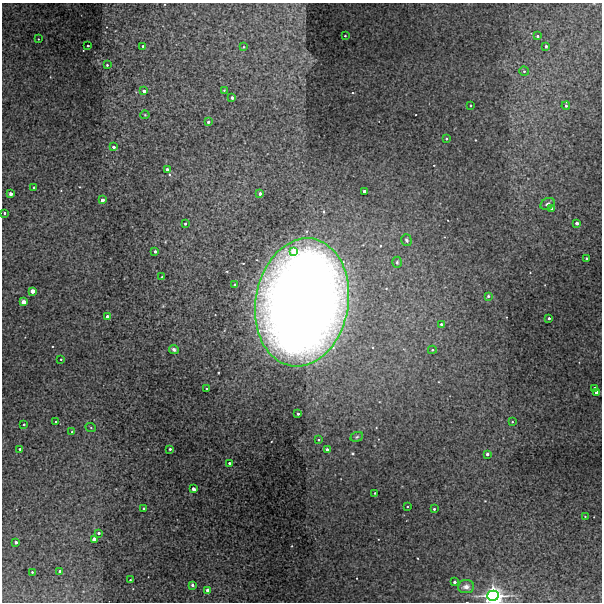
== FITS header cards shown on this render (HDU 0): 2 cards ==
NAXIS1  =                  600 / Width of image
NAXIS2  =                  600 / Height of image

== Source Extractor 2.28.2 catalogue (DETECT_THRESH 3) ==
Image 600 x 600 px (HDU 0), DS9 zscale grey, 1 PNG px = 1 image px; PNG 604 x 604 px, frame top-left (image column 1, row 600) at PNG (2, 3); each listed source drawn as its Kron ellipse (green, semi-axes under 4 px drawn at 4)
Background 231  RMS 0.76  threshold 2.29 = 3 sigma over >= 5 px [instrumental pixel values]
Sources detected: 79; all 79 listed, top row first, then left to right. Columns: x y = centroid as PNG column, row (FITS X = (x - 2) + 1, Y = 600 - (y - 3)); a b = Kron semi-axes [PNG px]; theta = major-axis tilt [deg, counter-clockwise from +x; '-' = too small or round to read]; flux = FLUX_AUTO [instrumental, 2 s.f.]
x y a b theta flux
345 36 2 2 - 39
538 36 3 3 - 67
38 39 2 2 - 28
88 46 3 3 - 97
143 46 3 3 - 53
546 46 3 3 - 120
243 47 4 4 - 50
107 65 3 3 - 54
524 71 4 4 - 75
224 90 3 2 - 41
144 91 3 3 - 270
232 98 3 3 - 190
470 105 3 3 - 76
566 106 4 3 - 96
145 115 4 4 - 51
208 122 3 3 - 130
446 139 3 3 - 83
113 147 3 3 - 220
167 170 3 3 - 540
34 187 3 3 - 66
364 191 3 3 - 200
11 194 3 3 - 510
260 194 4 3 - 190
102 200 4 3 - 370
547 204 7 5 31 160
551 209 4 3 - 57
4 213 3 3 - 98
577 223 3 3 - 320
185 224 3 3 - 81
406 240 6 5 - 110
155 251 3 3 - 160
294 252 4 4 - 1800
586 258 3 3 - 56
397 262 5 4 - 81
162 277 2 2 - 43
235 285 3 3 - 120
32 291 3 3 - 1200
488 296 3 3 - 63
23 302 3 3 - 1200
302 302 64 46 80 120000
107 316 3 3 - 180
549 318 3 3 - 91
441 324 3 3 - 91
174 349 5 4 - 120
432 350 4 4 - 71
61 359 2 2 - 37
594 388 3 3 - 220
207 389 3 3 - 160
597 392 4 3 - 510
298 414 3 3 - 95
56 422 3 2 - 65
512 422 3 2 - 39
24 424 3 3 - 67
91 428 5 3 - 48
72 432 4 3 - 53
357 437 6 4 23 82
318 440 4 3 - 60
20 449 3 3 - 89
170 449 3 3 - 83
327 449 4 3 - 130
487 454 3 3 - 210
229 463 3 3 - 94
193 489 4 3 - 380
375 493 2 2 - 39
407 507 2 2 - 39
144 508 3 3 - 140
434 509 3 3 - 92
585 516 2 2 - 29
99 533 4 3 - 130
95 539 3 3 - 1200
16 542 3 3 - 230
60 571 3 3 - 200
32 572 3 3 - 44
130 580 2 2 - 37
454 582 3 3 - 180
192 585 4 3 - 120
466 587 8 6 5 240
208 590 3 3 - 770
493 596 5 5 - 38000
At the frame edge (FLAGS 8, measured only in part): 1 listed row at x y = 493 596